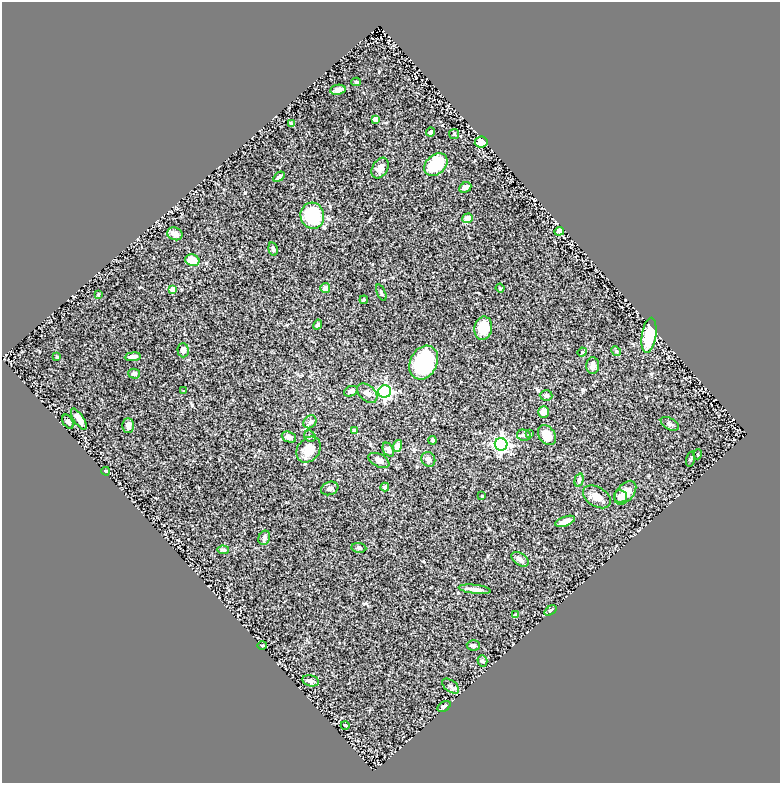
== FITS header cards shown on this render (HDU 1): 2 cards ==
NAXIS1  =                  778
NAXIS2  =                  781

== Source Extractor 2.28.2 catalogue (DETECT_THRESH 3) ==
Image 778 x 781 px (HDU 1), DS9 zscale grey, 1 PNG px = 1 image px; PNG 782 x 785 px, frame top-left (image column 1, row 781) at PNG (2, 2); each listed source drawn as its Kron ellipse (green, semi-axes under 4 px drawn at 4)
Background 0.841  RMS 0.03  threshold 0.089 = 3 sigma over >= 5 px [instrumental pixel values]
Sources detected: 83; all 83 listed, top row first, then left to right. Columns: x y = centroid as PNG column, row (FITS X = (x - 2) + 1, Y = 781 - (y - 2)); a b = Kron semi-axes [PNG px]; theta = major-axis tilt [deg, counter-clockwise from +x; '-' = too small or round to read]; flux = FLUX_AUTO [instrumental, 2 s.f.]
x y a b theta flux
356 82 5 4 - 2.8
338 90 8 5 9 9.9
375 119 4 4 - 18
291 124 4 3 - 3.4
431 132 4 3 - 5.5
454 134 5 5 - 2.4
481 142 6 5 - 29
436 165 13 9 42 76
380 168 11 7 59 12
279 177 6 4 34 5.5
465 187 6 5 - 6.8
312 216 13 12 - 110
468 218 5 5 - 14
559 231 5 4 - 10
175 234 8 6 -20 14
273 249 7 4 -75 4.4
192 260 7 5 -20 26
325 288 5 5 - 8.2
500 288 4 3 - 1.8
173 289 4 4 - 31
381 293 8 3 -67 3.3
98 294 3 2 - 2
364 300 4 3 - 1.9
318 325 5 4 - 4.1
483 328 11 9 79 36
649 335 17 7 81 71
183 350 7 5 -88 11
616 351 5 4 - 2.5
582 352 5 4 - 1.9
57 357 3 2 - 1.8
133 357 8 3 6 7.3
424 362 18 13 63 150
593 366 8 6 89 12
134 374 6 5 - 4.7
184 391 3 3 - 1.3
351 391 7 5 24 5.7
385 391 6 6 - 380
367 393 12 7 -42 10
546 395 6 5 - 4.2
544 412 6 5 - 17
79 419 12 5 -57 15
68 422 8 5 -59 4.1
310 422 7 6 - 5.4
670 424 10 5 -29 6
128 425 7 6 - 8.2
354 431 4 3 - 11
530 434 4 3 - 1.4
524 435 7 5 -11 6
547 435 11 8 -53 22
310 436 6 5 - 3.7
289 437 7 5 -22 6.8
432 440 4 3 - 3.2
501 444 6 6 - 480
398 446 6 4 70 20
309 450 14 11 52 32
388 450 7 5 -58 6.8
698 454 5 3 - 1.6
428 459 7 7 - 8.9
691 459 8 3 76 2.3
379 460 11 6 -26 13
106 471 4 3 - 2.1
579 480 7 4 75 4
385 487 4 4 - 3.8
330 488 9 6 20 6
625 493 14 8 50 30
482 496 3 3 - 1.8
620 496 7 6 - 7.6
597 497 15 9 -31 20
565 521 10 4 19 17
264 538 7 5 71 5.1
359 548 7 5 -9 3.5
223 550 6 4 -5 3.9
520 559 9 5 -35 9.2
475 589 16 4 -7 13
550 610 7 3 36 2.9
515 615 4 4 - 4.4
262 645 5 3 - 1.4
473 645 6 5 - 5.3
482 661 6 5 - 4.5
311 681 8 5 -13 7.4
451 686 10 5 -38 5.9
444 706 7 4 33 4.1
345 725 4 2 - 1.6